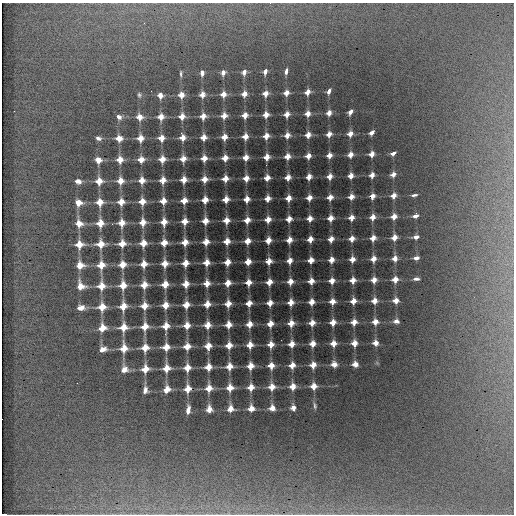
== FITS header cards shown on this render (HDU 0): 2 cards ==
NAXIS1  =                  512 / Axis length
NAXIS2  =                  512 / Axis length

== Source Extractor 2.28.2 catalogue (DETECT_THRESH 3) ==
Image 512 x 512 px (HDU 0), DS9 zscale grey, 1 PNG px = 1 image px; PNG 516 x 516 px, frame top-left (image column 1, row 512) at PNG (2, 3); no overlay
Background -8.76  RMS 12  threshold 37.2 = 3 sigma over >= 5 px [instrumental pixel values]
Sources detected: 232; all 232 listed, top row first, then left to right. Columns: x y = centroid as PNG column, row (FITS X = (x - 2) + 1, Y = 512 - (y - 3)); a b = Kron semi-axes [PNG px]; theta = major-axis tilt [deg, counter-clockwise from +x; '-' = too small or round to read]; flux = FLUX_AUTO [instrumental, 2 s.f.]
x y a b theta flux
286 71 6 3 82 2700
223 72 5 4 - 5100
244 72 5 4 - 5600
265 72 5 3 - 4600
202 73 5 4 - 4100
181 74 9 3 -89 1400
329 91 5 3 - 3700
308 92 5 4 - 7400
265 93 4 4 - 7900
286 93 4 4 - 7800
223 94 4 4 - 8600
244 94 5 4 - 8500
139 95 6 5 - 1400
160 95 4 4 - 7300
181 95 4 4 - 9300
202 95 4 4 - 8800
350 112 5 3 - 5600
308 113 4 4 - 8000
329 113 4 4 - 7400
287 114 5 4 - 8500
245 115 5 4 - 9600
266 115 4 4 - 9200
182 116 5 4 - 10000
203 116 5 4 - 9700
224 116 5 4 - 9900
119 117 6 5 - 3300
140 117 5 4 - 10000
161 117 5 4 - 10000
350 133 4 4 - 7400
372 133 5 3 - 5700
329 134 4 4 - 7500
287 135 4 4 - 8700
308 135 4 4 - 8500
245 136 5 4 - 9900
266 136 5 4 - 10000
183 137 5 4 - 10000
204 137 4 4 - 10000
224 137 5 4 - 10000
98 138 6 4 -20 2600
119 138 5 4 - 11000
140 138 5 4 - 11000
162 138 5 4 - 10000
393 153 5 3 - 3200
372 154 4 4 - 7300
329 155 4 4 - 8000
350 155 4 4 - 8000
288 156 5 4 - 9600
308 156 4 4 - 8900
246 157 4 4 - 10000
267 157 5 4 - 10000
204 158 5 4 - 11000
225 158 4 4 - 11000
141 159 4 4 - 11000
162 159 5 4 - 11000
183 159 5 4 - 10000
98 160 5 4 - 11000
120 160 5 4 - 12000
393 174 4 4 - 6800
372 175 4 4 - 7500
330 176 4 4 - 8800
351 176 4 4 - 8400
288 177 4 4 - 9700
309 177 4 4 - 9000
246 178 4 4 - 11000
267 178 5 4 - 11000
205 179 5 4 - 11000
225 179 5 4 - 11000
142 180 5 4 - 11000
163 180 5 4 - 12000
184 180 5 4 - 11000
78 181 6 5 - 4700
99 181 5 5 - 13000
120 181 5 4 - 12000
394 195 5 4 - 7700
414 195 7 3 6 2000
372 196 4 4 - 8000
330 197 4 4 - 8700
351 197 4 4 - 8600
268 198 5 4 - 10000
289 198 5 4 - 10000
309 198 4 4 - 9600
226 199 5 4 - 11000
247 199 5 4 - 11000
184 200 5 4 - 12000
205 200 5 4 - 12000
142 201 5 4 - 13000
163 201 5 4 - 11000
78 202 6 5 - 10000
100 202 5 5 - 14000
121 202 5 4 - 13000
394 216 5 4 - 8400
415 216 6 4 18 3900
351 217 4 4 - 8700
373 217 5 4 - 8600
310 218 4 4 - 9800
331 218 5 4 - 9700
268 219 5 4 - 11000
289 219 4 4 - 11000
226 220 5 4 - 12000
247 220 5 4 - 11000
185 221 5 4 - 12000
205 221 5 4 - 12000
143 222 5 4 - 14000
164 222 5 4 - 13000
79 223 5 5 - 14000
100 223 5 5 - 15000
122 223 5 5 - 14000
394 237 5 4 - 8900
416 237 5 4 - 4200
352 238 4 4 - 8900
373 238 5 4 - 9200
310 239 4 4 - 10000
331 239 4 4 - 9600
268 240 5 4 - 11000
289 240 5 4 - 11000
227 241 5 4 - 12000
248 241 5 4 - 11000
185 242 5 5 - 13000
206 242 5 4 - 13000
122 243 5 5 - 14000
143 243 5 5 - 14000
164 243 5 4 - 14000
79 244 5 5 - 15000
101 244 6 5 - 16000
395 258 6 5 - 5600
416 258 5 4 - 3800
352 259 5 4 - 9100
373 259 5 4 - 9300
311 260 5 4 - 9800
331 260 4 4 - 10000
248 261 5 4 - 11000
269 261 5 4 - 10000
290 261 4 4 - 9300
206 262 5 4 - 12000
227 262 5 4 - 12000
165 263 5 5 - 14000
185 263 5 4 - 13000
123 264 5 5 - 15000
144 264 5 5 - 14000
80 265 5 5 - 15000
101 265 6 5 - 16000
395 279 5 4 - 9100
416 279 6 3 -1 2500
353 280 5 4 - 9700
374 280 4 4 - 9200
290 281 4 4 - 10000
311 281 4 4 - 11000
332 281 4 4 - 10000
249 282 4 4 - 11000
269 282 5 4 - 11000
207 283 5 4 - 13000
228 283 5 4 - 12000
165 284 5 5 - 15000
186 284 5 4 - 14000
123 285 6 5 - 16000
144 285 5 5 - 15000
80 286 6 6 - 13000
102 286 5 5 - 16000
396 300 4 4 - 8700
332 301 4 4 - 10000
353 301 5 4 - 9400
375 301 4 4 - 9300
291 302 5 4 - 11000
312 302 4 4 - 11000
249 303 4 4 - 12000
270 303 4 4 - 11000
207 304 5 4 - 13000
228 304 5 4 - 12000
165 305 5 5 - 14000
186 305 5 4 - 14000
123 306 6 5 - 17000
144 306 5 5 - 15000
102 307 5 5 - 17000
81 308 7 5 10 6900
396 321 5 4 - 4900
333 322 5 4 - 10000
354 322 4 4 - 10000
375 322 4 4 - 9200
291 323 5 4 - 11000
312 323 4 4 - 10000
250 324 5 4 - 11000
270 324 5 4 - 12000
187 325 5 4 - 14000
208 325 5 4 - 13000
229 325 5 4 - 12000
145 326 5 5 - 15000
166 326 5 4 - 15000
124 327 6 5 - 17000
102 328 5 5 - 15000
334 343 4 4 - 10000
355 343 4 4 - 9600
376 343 4 4 - 7800
271 344 5 4 - 11000
292 344 5 4 - 11000
313 344 4 4 - 11000
229 345 5 4 - 13000
250 345 5 4 - 12000
187 346 5 4 - 14000
208 346 5 5 - 13000
166 347 5 5 - 15000
124 348 6 5 - 16000
145 348 5 5 - 15000
103 349 6 4 15 5200
334 364 4 4 - 8600
355 364 4 4 - 8300
271 365 5 4 - 12000
292 365 5 4 - 11000
313 365 5 4 - 11000
229 366 5 5 - 13000
250 366 5 5 - 13000
208 367 5 5 - 14000
167 368 5 5 - 15000
187 368 5 4 - 14000
124 369 6 5 - 6700
145 369 5 5 - 16000
293 386 5 4 - 11000
314 386 5 5 - 10000
251 387 5 4 - 12000
272 387 5 5 - 12000
209 388 5 5 - 13000
230 388 5 5 - 13000
167 389 5 4 - 13000
188 389 5 4 - 14000
145 390 6 4 85 3600
315 406 9 4 -81 1800
251 408 5 5 - 10000
272 408 5 5 - 8800
293 408 6 4 -82 5500
209 409 6 5 - 8700
230 409 6 5 - 9800
188 410 9 4 83 5000
4 514 4 2 - 20000
At the frame edge (FLAGS 8, measured only in part): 1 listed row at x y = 4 514